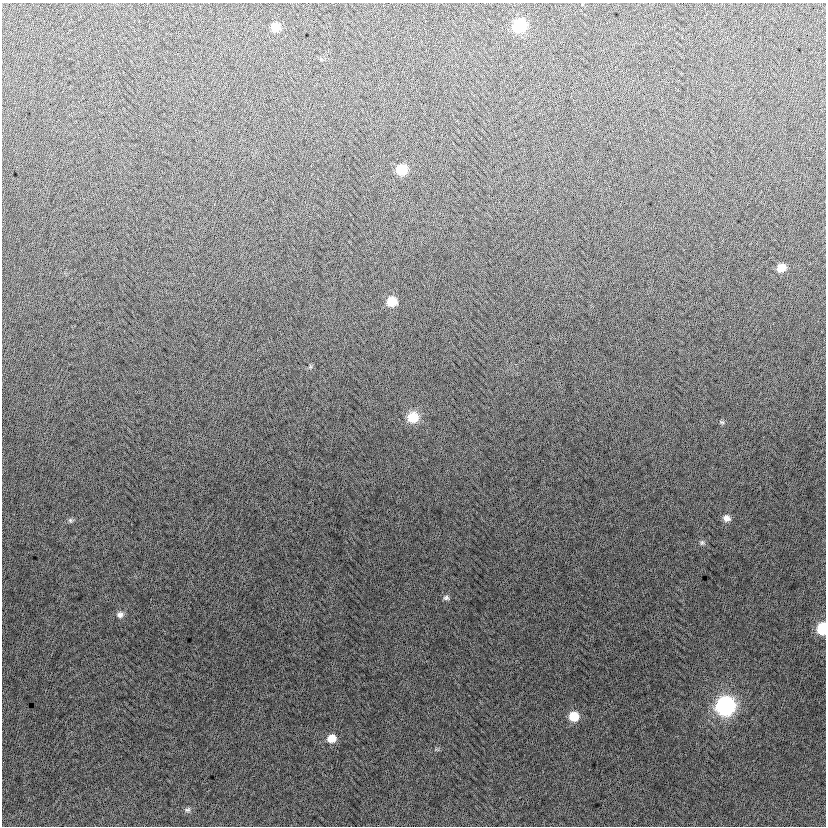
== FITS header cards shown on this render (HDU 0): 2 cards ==
NAXIS1  =                  824
NAXIS2  =                  824

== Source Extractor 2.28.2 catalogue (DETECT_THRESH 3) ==
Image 824 x 824 px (HDU 0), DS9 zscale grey, 1 PNG px = 1 image px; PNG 828 x 828 px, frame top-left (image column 1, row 824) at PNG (2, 3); no overlay
Background -3.71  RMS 12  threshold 37.4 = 3 sigma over >= 5 px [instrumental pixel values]
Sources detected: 18; all 18 listed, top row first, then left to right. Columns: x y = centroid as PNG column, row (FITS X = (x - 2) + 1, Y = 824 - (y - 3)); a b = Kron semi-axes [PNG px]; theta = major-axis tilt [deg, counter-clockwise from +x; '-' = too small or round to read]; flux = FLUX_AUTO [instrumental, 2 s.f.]
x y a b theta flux
520 26 9 9 - 56000
275 27 8 8 - 12000
402 169 9 8 - 24000
781 268 8 7 - 11000
392 301 9 8 - 18000
310 367 5 4 - 960
413 417 11 10 - 22000
722 422 8 5 -17 1700
727 518 9 8 - 5100
70 520 7 6 - 1800
702 543 8 7 - 2300
446 598 8 6 1 2400
120 614 9 8 - 4100
822 628 8 7 - 40000
725 706 10 10 - 250000
574 716 9 9 - 18000
332 738 9 8 - 11000
187 810 9 7 11 2400
At the frame edge (FLAGS 8, measured only in part): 1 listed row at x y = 822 628